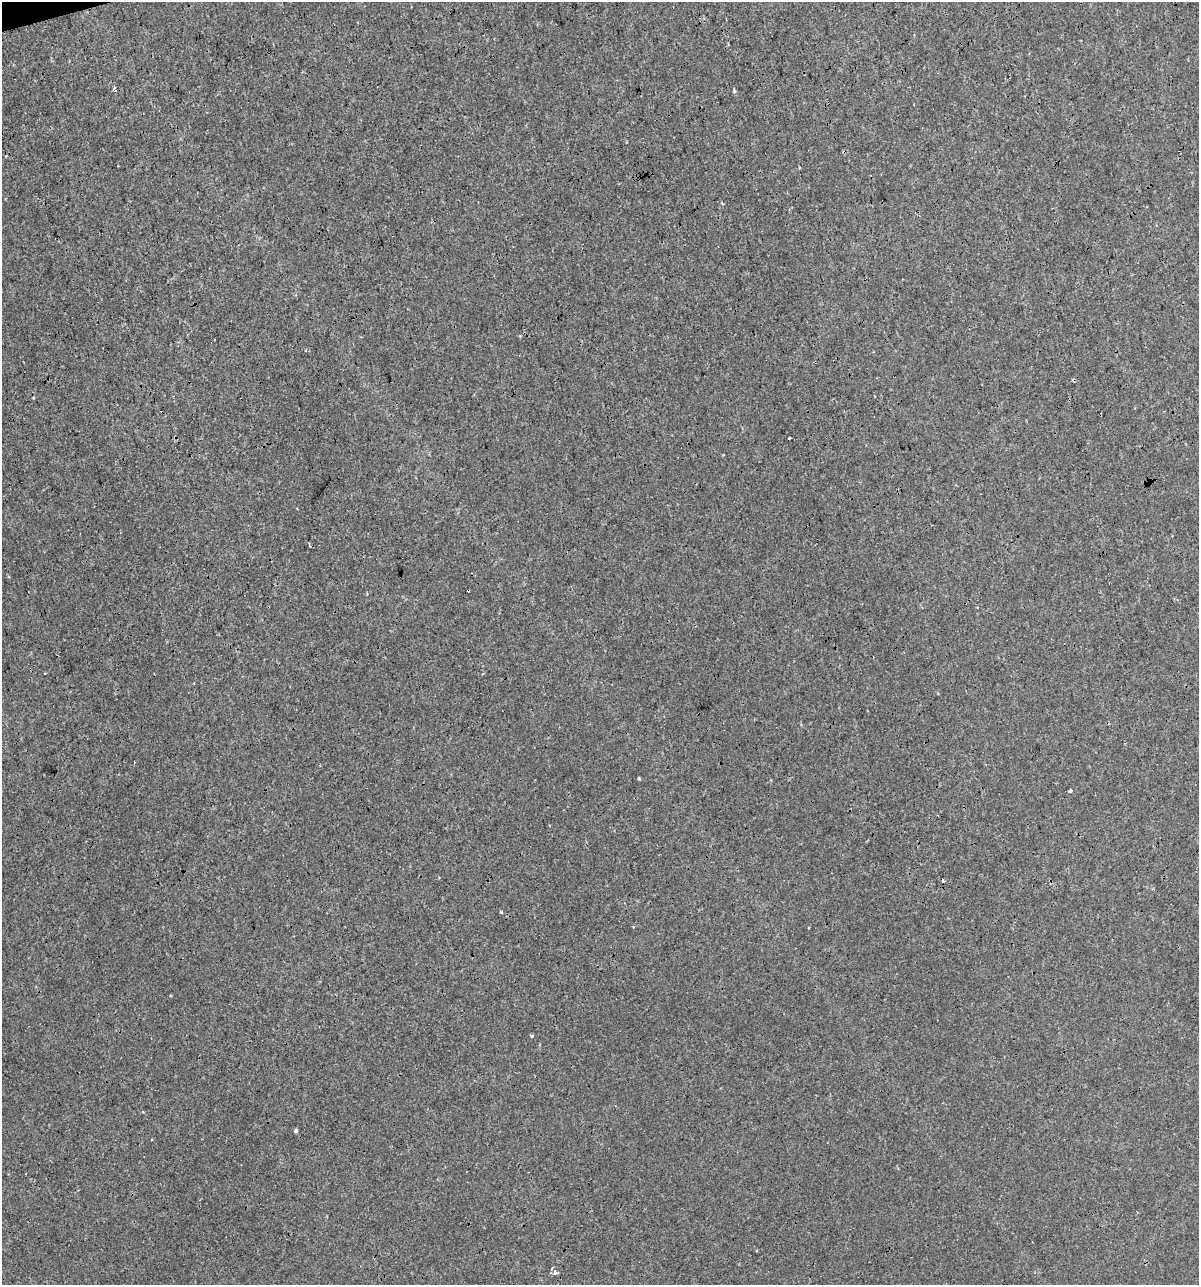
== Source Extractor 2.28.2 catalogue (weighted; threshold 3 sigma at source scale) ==
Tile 11 of 4 x 4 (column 3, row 3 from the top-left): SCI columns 2441-3637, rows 1284-2566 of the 4930 x 5132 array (HDU 1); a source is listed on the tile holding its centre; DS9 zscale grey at full resolution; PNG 1201 x 1287 px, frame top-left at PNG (2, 2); no overlay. Shown black and unused: <1% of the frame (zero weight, under 3 of 4 exposures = <1% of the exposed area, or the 3 px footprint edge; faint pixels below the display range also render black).
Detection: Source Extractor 2.28.2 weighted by HDU 2 'WHT'; one run over the whole footprint, this tile lists its part. Background 2.15e-04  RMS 0.0017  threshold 0.00763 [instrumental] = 3 sigma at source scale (4.5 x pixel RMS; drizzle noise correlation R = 1.50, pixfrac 1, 0.0396/0.0396 arcsec/px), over >= 5 px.
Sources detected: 13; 4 cosmic-ray / hot-pixel residue — not listed; the other 9 listed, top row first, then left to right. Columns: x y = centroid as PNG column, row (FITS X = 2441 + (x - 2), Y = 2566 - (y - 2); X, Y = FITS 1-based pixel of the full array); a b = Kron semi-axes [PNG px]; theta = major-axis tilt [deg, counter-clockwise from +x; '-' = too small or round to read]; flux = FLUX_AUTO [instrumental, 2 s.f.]
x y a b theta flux
114 89 7 4 -70 0.3
734 91 6 4 80 0.23
6 156 3 2 - 0.12
639 778 4 3 - 0.18
1070 791 3 3 - 0.77
501 912 3 3 - 0.72
532 1036 3 3 - 0.65
296 1131 4 4 - 0.41
554 1270 3 3 - 1600